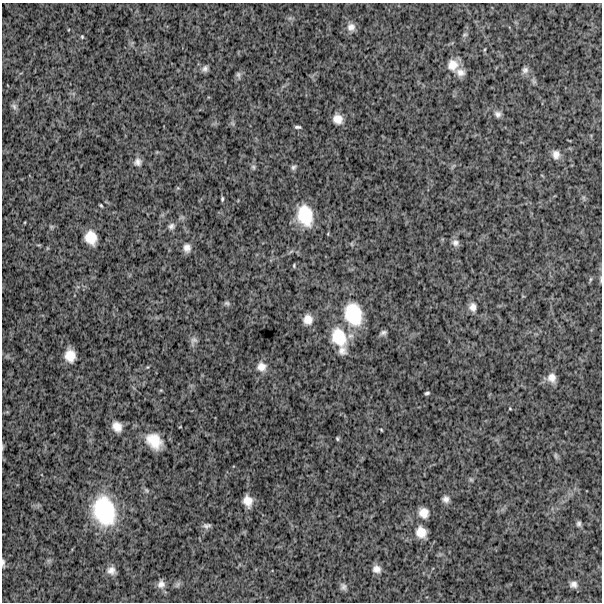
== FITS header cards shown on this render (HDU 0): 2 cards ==
NAXIS1  =                  600
NAXIS2  =                  600

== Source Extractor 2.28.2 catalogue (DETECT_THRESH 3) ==
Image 600 x 600 px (HDU 0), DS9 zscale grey, 1 PNG px = 1 image px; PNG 604 x 604 px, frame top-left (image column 1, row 600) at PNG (2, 3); no overlay
Background 1240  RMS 250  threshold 760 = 3 sigma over >= 5 px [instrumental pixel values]
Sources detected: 69; all 69 listed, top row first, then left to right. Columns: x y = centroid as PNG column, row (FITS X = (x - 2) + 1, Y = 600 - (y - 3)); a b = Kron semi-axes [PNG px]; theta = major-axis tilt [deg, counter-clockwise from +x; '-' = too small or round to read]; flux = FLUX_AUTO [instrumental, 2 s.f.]
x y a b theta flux
351 27 11 11 - 1.2e+05
465 35 7 5 33 3.3e+04
82 37 5 4 - 1.9e+04
485 49 5 3 - 1.6e+04
453 65 14 13 - 2.0e+05
205 69 9 7 46 6.3e+04
525 70 10 8 45 6.8e+04
460 72 12 10 -18 1.1e+05
238 75 9 6 -74 4.5e+04
534 81 8 6 -54 3.7e+04
14 106 9 6 -48 4.5e+04
498 114 9 8 - 6.8e+04
338 119 11 10 - 1.7e+05
232 123 6 5 - 3.2e+04
298 127 7 3 -1 3.5e+04
556 154 12 9 -84 1.2e+05
138 162 10 10 - 8.9e+04
253 167 8 6 -49 3.4e+04
294 167 9 6 42 4.4e+04
584 198 7 4 -71 2.7e+04
222 199 5 3 - 2.5e+04
101 205 4 3 - 2.0e+04
305 215 21 15 -76 6.6e+05
171 226 9 8 - 6.4e+04
51 227 6 5 - 2.5e+04
91 238 13 11 -72 3.1e+05
455 243 9 8 - 7.6e+04
352 244 6 4 -71 2.0e+04
187 248 11 9 -85 1.1e+05
294 266 5 4 - 2.1e+04
590 279 8 4 81 2.3e+04
600 279 9 3 -85 2.6e+04
227 303 8 6 -21 3.7e+04
473 307 11 9 -87 1.1e+05
353 314 28 21 -73 8.9e+05
308 319 10 9 - 1.6e+05
383 333 9 5 16 4.8e+04
339 337 24 17 -64 6.0e+05
193 341 13 8 69 6.6e+04
342 351 11 11 - 1.0e+05
70 356 12 10 -85 2.5e+05
147 367 6 4 89 1.6e+04
261 367 12 12 - 1.5e+05
552 378 12 10 -78 1.4e+05
427 393 4 3 - 2.9e+04
510 409 4 3 - 1.3e+04
117 427 11 9 -54 1.7e+05
180 427 3 2 - 9.6e+03
381 430 3 2 - 1.5e+04
337 439 5 4 - 2.1e+04
154 441 17 13 -45 3.8e+05
3 447 9 3 79 2.3e+04
556 456 10 4 -85 2.8e+04
471 480 7 4 -1 2.9e+04
146 490 8 5 -49 3.4e+04
446 499 9 8 - 7.7e+04
248 501 12 8 -74 1.8e+05
104 511 34 24 -73 1.4e+06
424 513 11 10 - 1.7e+05
579 524 7 5 -86 4.3e+04
207 526 10 6 3 5.8e+04
421 532 13 12 - 2.2e+05
3 563 10 4 -86 3.7e+04
377 569 10 9 - 1.1e+05
111 570 11 10 - 1.2e+05
161 584 11 9 77 1.0e+05
177 584 10 6 51 4.6e+04
573 584 9 8 - 8.3e+04
343 587 9 7 -76 5.7e+04
At the frame edge (FLAGS 8, measured only in part): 3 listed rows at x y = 600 279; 3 447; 3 563